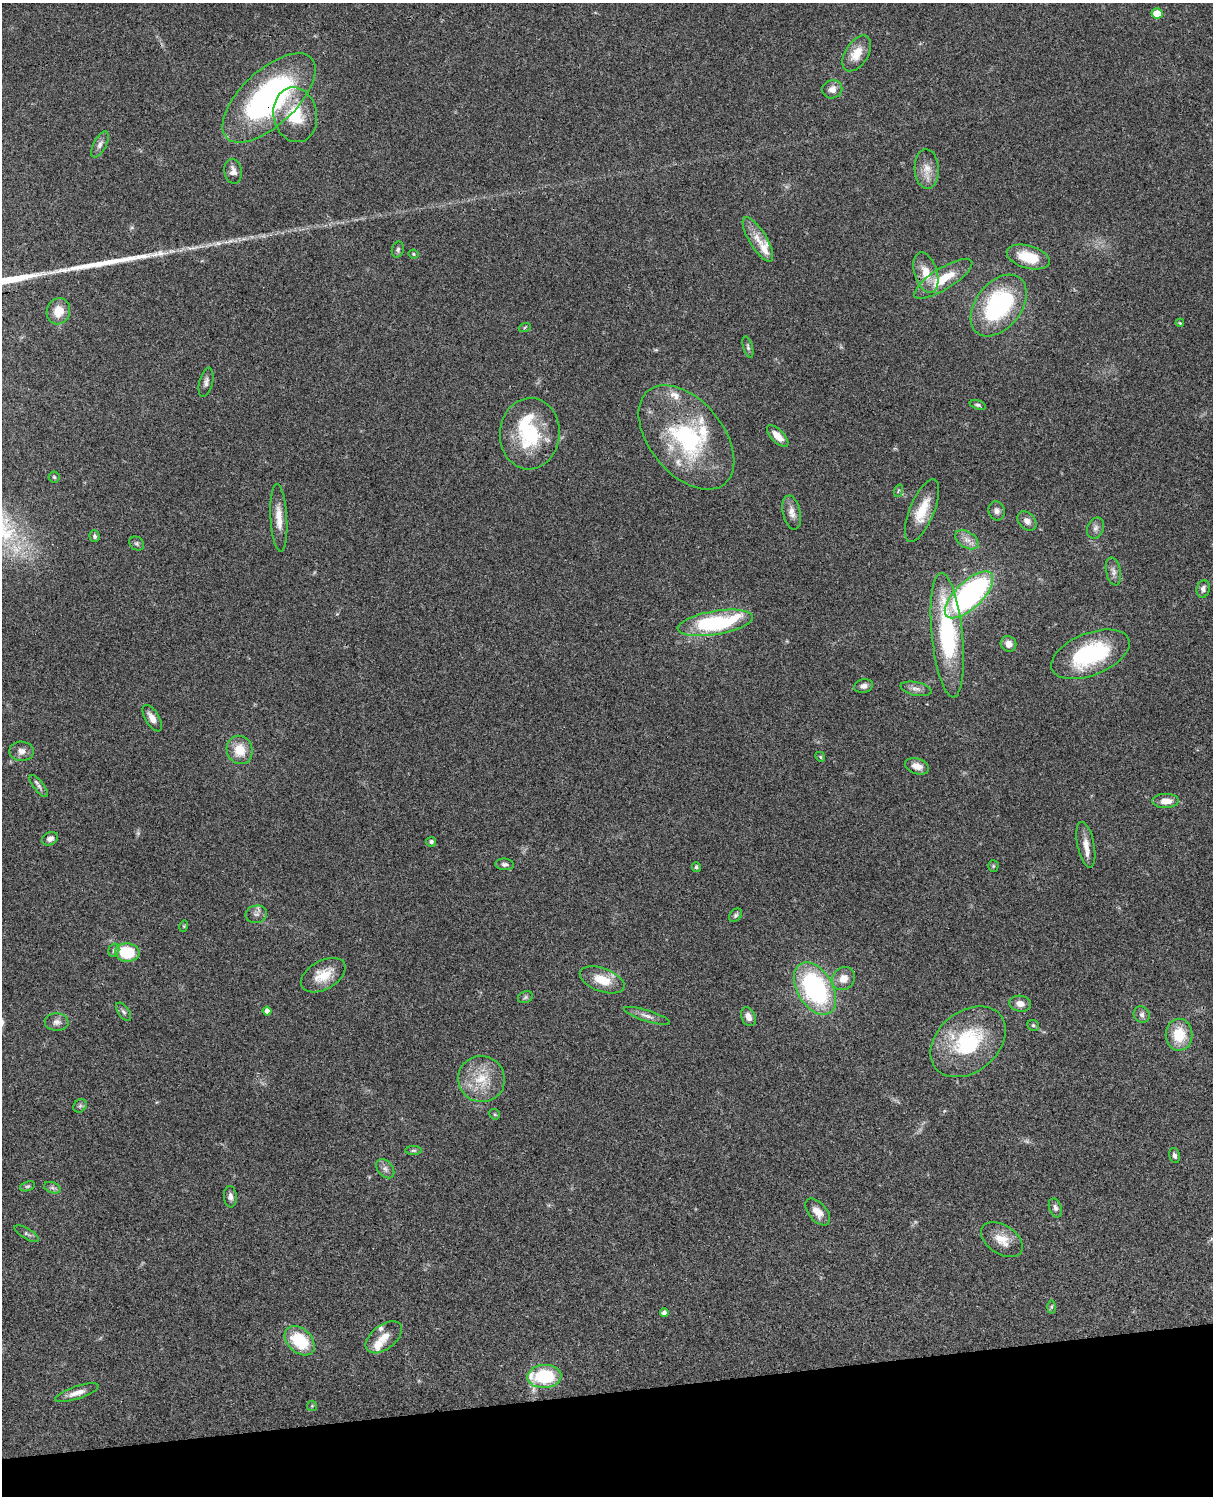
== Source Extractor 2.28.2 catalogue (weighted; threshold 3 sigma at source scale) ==
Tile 10 of 4 x 3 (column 2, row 3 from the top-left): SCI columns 1333-2543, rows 279-1772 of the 5085 x 4926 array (HDU 1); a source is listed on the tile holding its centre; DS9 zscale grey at full resolution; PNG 1215 x 1498 px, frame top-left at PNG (2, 3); each listed source drawn as its Kron ellipse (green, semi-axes under 4 px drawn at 4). Shown black and unused: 7% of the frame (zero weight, under 3 of 4 exposures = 6% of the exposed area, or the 3 px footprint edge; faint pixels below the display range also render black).
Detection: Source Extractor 2.28.2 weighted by HDU 2 'WHT'; one run over the whole footprint, this tile lists its part. Background 0.081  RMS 0.0058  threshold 0.0262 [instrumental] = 3 sigma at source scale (4.5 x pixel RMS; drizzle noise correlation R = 1.50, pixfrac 1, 0.05/0.05 arcsec/px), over >= 5 px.
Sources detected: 108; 1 too faint to see at this stretch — neither listed nor drawn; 10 inside a brighter listed object's ellipse — not listed separately; the other 97 listed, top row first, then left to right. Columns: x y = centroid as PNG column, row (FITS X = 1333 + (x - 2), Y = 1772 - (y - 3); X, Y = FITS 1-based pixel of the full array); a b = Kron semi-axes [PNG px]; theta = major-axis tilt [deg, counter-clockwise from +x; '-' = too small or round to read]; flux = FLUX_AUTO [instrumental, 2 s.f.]
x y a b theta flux
1157 13 5 5 - 10
857 53 20 11 58 9.8
832 89 10 9 - 4.1
269 98 58 27 43 140
295 115 27 21 -78 22
100 144 14 6 62 2.6
927 169 19 12 -88 6.9
233 171 12 8 -80 3.7
758 239 25 8 -58 7.7
398 250 8 6 76 1.3
414 254 5 3 - 0.72
1028 257 22 11 -16 16
926 273 21 11 -73 9.9
943 279 33 10 32 16
999 305 35 22 52 68
58 311 13 11 70 9.1
1180 323 4 3 - 0.51
525 327 6 4 20 0.79
748 347 11 4 -73 1.4
206 382 15 6 76 2.5
978 405 8 4 -16 1.1
530 434 36 29 85 39
778 436 14 6 -44 6
686 437 60 37 -51 76
54 477 5 5 - 0.83
898 491 6 4 71 0.82
922 511 33 12 67 15
997 511 9 8 - 2.4
792 512 17 8 -78 4.4
279 518 34 8 -87 8.6
1027 521 11 8 -47 3.3
1095 528 11 8 66 2.6
94 536 6 5 - 1.2
967 540 13 8 -32 4.1
137 543 8 6 -37 1.3
1113 571 14 7 -78 3
1203 589 9 6 77 2.2
969 595 31 13 43 150
715 623 38 12 9 63
947 635 62 15 -84 68
1008 644 8 7 - 3.7
1090 654 41 21 22 57
863 686 10 6 14 2.5
916 689 16 6 -12 2.9
152 718 15 7 -59 4.7
240 750 14 13 - 11
21 751 12 9 -2 3.6
820 757 5 4 - 0.75
917 766 12 7 -17 4.9
39 786 13 5 -52 2.1
1166 801 13 7 0 5.3
50 839 8 6 26 2.4
431 842 5 4 - 1.5
1086 845 23 8 -78 6.1
505 864 9 5 -6 1.7
993 866 5 5 - 0.73
696 867 5 4 - 1.1
256 914 11 8 12 2.6
735 915 7 5 45 1.2
184 926 5 3 - 0.64
114 950 7 5 73 1.3
127 952 12 9 -5 24
323 975 24 14 30 12
844 979 12 10 41 5.8
602 980 23 11 -20 12
815 989 28 18 -59 85
525 997 8 5 23 1.2
1020 1004 11 8 -10 4.1
267 1011 4 4 - 3.1
124 1012 10 5 -55 1.6
1142 1014 8 7 - 2
647 1016 24 5 -17 3.4
748 1017 10 7 -65 4
57 1022 12 8 -4 3.1
1033 1025 6 5 - 1.1
1179 1035 16 13 89 15
968 1042 42 30 39 49
481 1079 23 23 - 18
80 1106 7 6 - 1.3
495 1114 6 5 - 0.76
413 1150 8 4 -1 0.88
1175 1156 8 5 -76 1.6
385 1169 11 7 -50 2.5
27 1186 8 4 18 1
52 1188 9 5 -19 1.6
230 1197 10 6 -86 2.4
1055 1208 10 6 -70 2
818 1212 16 9 -49 6.3
27 1234 14 5 -30 1.5
1002 1240 23 14 -33 9.3
1051 1307 6 4 89 0.89
664 1313 4 4 - 2.1
384 1337 21 12 38 6.8
300 1341 17 12 -43 26
544 1376 17 11 3 34
77 1393 23 6 18 4.8
312 1406 5 5 - 0.69
Overlapping masked pixels (flux is a lower limit): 1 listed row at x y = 269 98